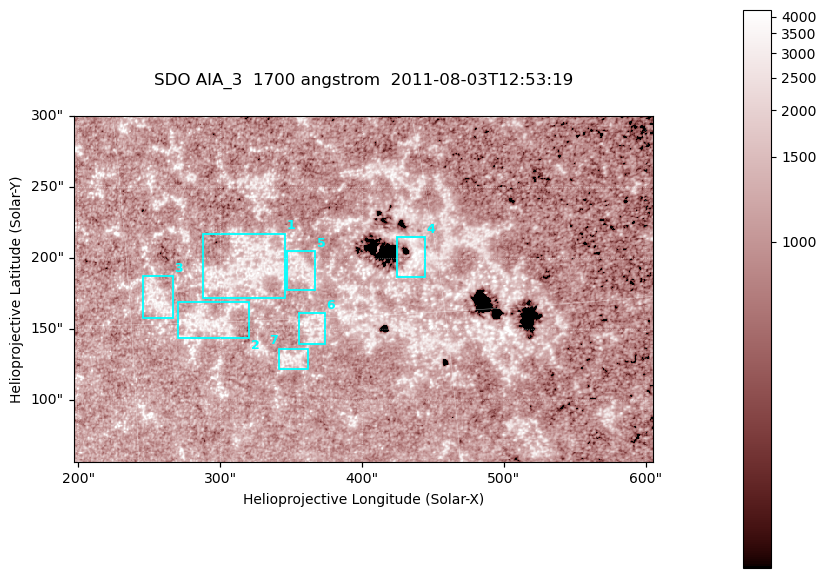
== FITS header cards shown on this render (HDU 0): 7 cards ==
TELESCOP= 'SDO     '           /
INSTRUME= 'AIA_3   '           /
WAVELNTH=                 1700 /
WAVEUNIT= 'angstrom'           /
DATE-OBS= '2011-08-03T12:53:19.712' /
CTYPE1  = 'HPLN-TAN'           /
CTYPE2  = 'HPLT-TAN'           /

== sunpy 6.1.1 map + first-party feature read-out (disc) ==
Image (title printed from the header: SDO AIA_3  1700 angstrom  2011-08-03T12:53:19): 666 x 399 px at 0.613 arcsec/px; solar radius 946 arcsec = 1543 px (partial field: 3.6% of the solar disc is inside the frame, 100% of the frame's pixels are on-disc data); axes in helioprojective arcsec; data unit not stated in the header (colour bar unlabelled)
Pointing: header CRPIX1/2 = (2049.23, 2048.32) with CRVAL1/2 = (0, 0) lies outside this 666 x 399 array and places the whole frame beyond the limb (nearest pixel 1.4 R_sun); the SolarSoft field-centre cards XCEN/YCEN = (400.7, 178.4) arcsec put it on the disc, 1957 arcsec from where CRPIX/CRVAL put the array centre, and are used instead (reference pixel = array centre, CRVAL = XCEN/YCEN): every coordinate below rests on XCEN/YCEN
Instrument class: DISC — disc imager (sunpy class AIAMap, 1700 A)
Bright regions (active regions / flare kernels): reference = the on-disc median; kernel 5 px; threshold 5 sigma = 1331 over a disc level ~1088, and >= 1.15x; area >= 265 px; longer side >= 5 px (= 3.1 arcsec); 7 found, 7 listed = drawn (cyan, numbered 1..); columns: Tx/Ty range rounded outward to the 2 arcsec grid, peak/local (2 s.f.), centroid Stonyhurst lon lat
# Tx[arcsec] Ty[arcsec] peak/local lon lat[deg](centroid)
1 288..346 172..218 3.3 +21 +17
2 270..322 142..170 3.3 +19 +15
3 244..268 158..188 3.3 +16 +16
4 424..444 186..216 4.1 +29 +17
5 346..368 176..206 2.8 +23 +17
6 354..374 138..162 3.2 +23 +15
7 340..362 122..138 3.2 +22 +13